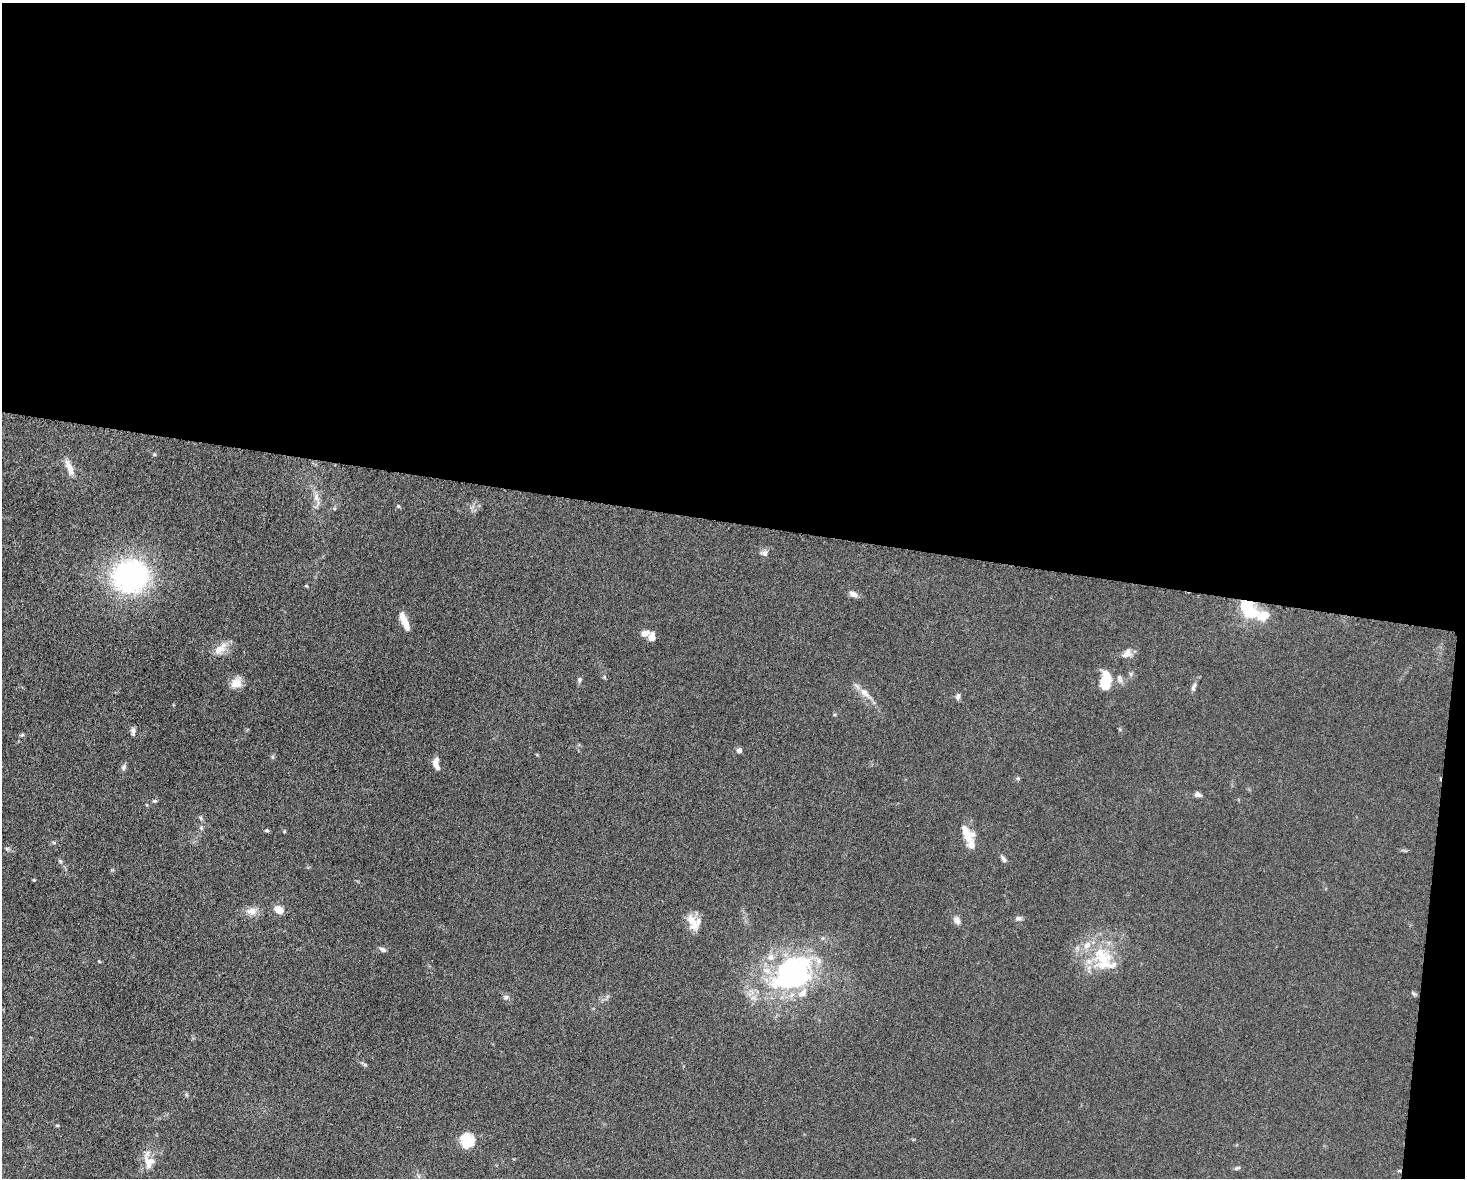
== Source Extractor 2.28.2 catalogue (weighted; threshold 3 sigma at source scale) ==
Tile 3 of 3 x 4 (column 3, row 1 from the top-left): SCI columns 3157-4619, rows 3536-4711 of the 4746 x 4720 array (HDU 1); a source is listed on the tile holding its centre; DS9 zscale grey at full resolution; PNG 1467 x 1180 px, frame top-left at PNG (2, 3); no overlay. Shown black and unused: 45% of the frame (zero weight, under 5 of 10 exposures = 2% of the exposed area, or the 3 px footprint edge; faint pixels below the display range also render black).
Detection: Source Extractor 2.28.2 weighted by HDU 2 'WHT'; one run over the whole footprint, this tile lists its part. Background 0.023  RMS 0.0021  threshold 0.00866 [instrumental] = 3 sigma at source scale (4.09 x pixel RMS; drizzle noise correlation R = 1.36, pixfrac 0.8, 0.05/0.05 arcsec/px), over >= 5 px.
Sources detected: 65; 8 inside a brighter listed object's ellipse — not listed separately; the other 57 listed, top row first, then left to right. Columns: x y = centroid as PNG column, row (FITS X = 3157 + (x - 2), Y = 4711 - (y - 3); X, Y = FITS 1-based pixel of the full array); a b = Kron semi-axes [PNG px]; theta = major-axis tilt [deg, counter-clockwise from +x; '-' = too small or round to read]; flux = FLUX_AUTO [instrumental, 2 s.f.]
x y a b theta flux
154 454 6 3 -19 0.21
69 468 23 7 -67 1.9
317 498 20 7 -73 1.6
398 506 5 4 - 0.24
764 553 10 7 -20 0.74
130 576 34 31 8 42
306 586 5 3 - 0.2
853 594 11 6 -32 1.1
1247 608 15 8 -52 16
1264 615 14 10 19 3.1
404 621 20 6 -67 2.7
645 633 10 6 18 1.3
652 637 8 6 83 1.8
220 649 22 10 41 2.3
1127 653 14 10 32 1.4
604 677 6 3 -71 0.23
1120 679 12 7 -69 0.8
579 680 7 5 69 0.45
1105 681 22 11 84 4.8
236 683 15 12 41 2
1193 687 13 5 72 0.7
865 693 23 8 -45 2.2
958 697 9 5 73 0.53
133 731 9 5 -89 0.65
22 735 6 4 22 0.31
739 750 6 6 - 0.67
273 757 6 4 -70 0.28
436 763 14 6 -83 1.5
124 767 9 6 66 0.53
1018 778 6 5 - 0.32
1198 794 8 6 -12 0.75
155 801 6 4 -9 0.34
201 818 6 4 -71 0.3
201 828 6 5 - 0.35
267 830 5 4 - 0.3
284 831 5 3 - 0.19
967 836 17 12 -74 2.3
7 849 5 5 - 0.33
1003 859 11 5 -59 0.59
60 861 6 5 - 0.34
34 880 4 4 - 0.19
279 910 8 6 -27 2.9
252 911 16 10 0 1.7
1018 918 9 6 0 0.61
957 920 11 7 -62 1
693 923 24 11 -63 2.7
383 950 9 5 -28 0.56
1103 960 38 27 -70 10
99 961 5 3 - 0.17
793 973 56 40 33 42
1413 993 8 4 -35 0.33
506 997 8 7 - 0.58
57 1125 5 3 - 0.21
468 1141 15 13 -54 5.8
149 1162 18 14 -75 2.9
1237 1168 9 5 14 0.38
1399 1171 5 3 - 0.23
Overlapping masked pixels (flux is a lower limit): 2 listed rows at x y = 1247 608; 1399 1171